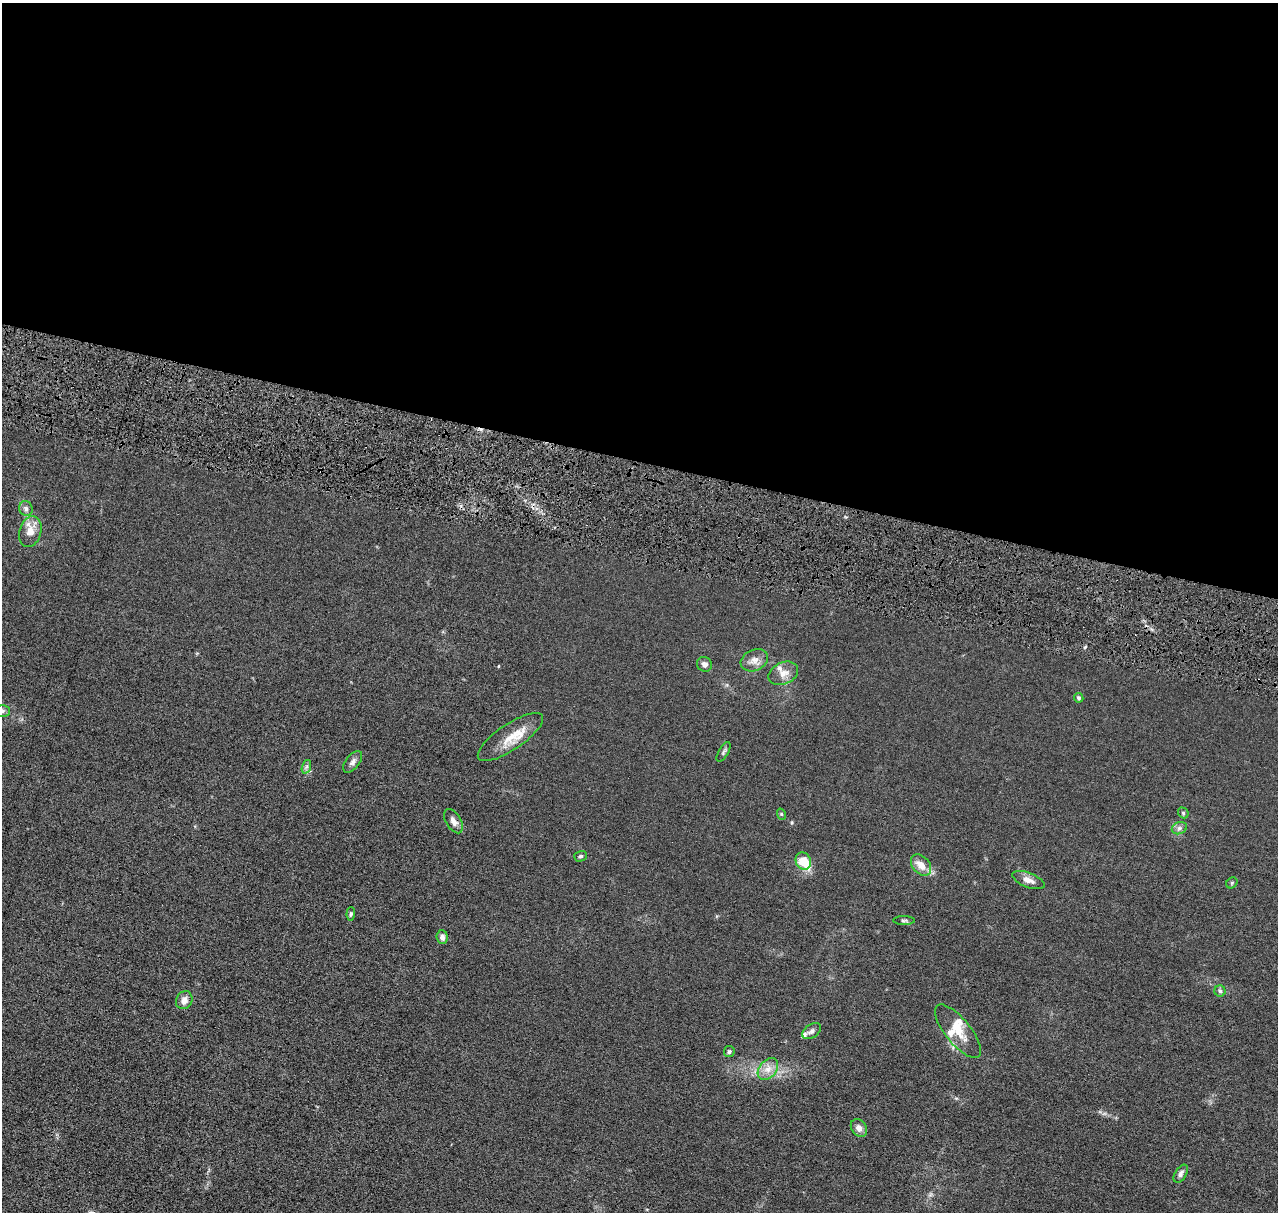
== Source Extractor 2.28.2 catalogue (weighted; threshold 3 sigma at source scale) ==
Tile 3 of 4 x 4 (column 3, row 1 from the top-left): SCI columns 2571-3846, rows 3880-5089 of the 5140 x 5218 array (HDU 1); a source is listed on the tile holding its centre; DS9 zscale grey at full resolution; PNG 1280 x 1214 px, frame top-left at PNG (2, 3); each listed source drawn as its Kron ellipse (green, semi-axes under 4 px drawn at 4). Shown black and unused: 38% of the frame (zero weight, under 4 of 8 exposures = <1% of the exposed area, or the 3 px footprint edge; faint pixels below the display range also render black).
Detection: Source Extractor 2.28.2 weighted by HDU 2 'WHT'; one run over the whole footprint, this tile lists its part. Background 0.0119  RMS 0.0042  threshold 0.0172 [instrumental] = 3 sigma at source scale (4.09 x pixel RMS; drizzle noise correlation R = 1.36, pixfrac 0.8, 0.05/0.05 arcsec/px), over >= 5 px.
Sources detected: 37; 1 cosmic-ray / hot-pixel residue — neither listed nor drawn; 5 inside a brighter listed object's ellipse — not listed separately; the other 31 listed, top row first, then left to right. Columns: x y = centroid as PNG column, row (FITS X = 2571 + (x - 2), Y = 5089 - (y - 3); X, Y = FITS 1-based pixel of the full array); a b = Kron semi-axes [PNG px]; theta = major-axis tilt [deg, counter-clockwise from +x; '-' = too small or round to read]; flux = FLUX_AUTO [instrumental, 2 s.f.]
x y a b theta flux
26 508 7 6 - 1.1
30 531 16 11 73 4.2
754 660 14 10 27 2.8
705 664 8 7 - 1.2
783 673 15 10 26 3.3
1079 698 5 4 - 0.61
3 711 7 6 - 0.98
510 737 38 13 34 8.1
724 752 11 5 60 0.82
353 762 12 7 52 1.5
306 767 7 4 71 0.83
1183 813 6 5 - 0.56
781 814 6 3 -71 0.42
454 821 13 7 -59 2.2
1179 828 8 6 21 1.1
581 856 6 5 - 0.72
803 861 9 7 -63 8
921 865 12 8 -50 3.9
1028 880 17 7 -21 2.6
1232 883 6 5 - 0.51
351 914 6 4 87 0.66
904 920 11 4 0 0.75
442 937 7 5 -83 1.5
1220 991 5 5 - 0.72
184 1000 9 8 - 2.2
812 1031 10 6 34 1.3
958 1031 33 12 -51 6.7
729 1052 5 5 - 0.71
768 1069 12 8 52 3.1
859 1128 9 7 -55 2
1181 1174 10 5 57 1.2
Isophote crosses this tile's border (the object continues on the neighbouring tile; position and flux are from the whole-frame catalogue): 1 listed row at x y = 3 711